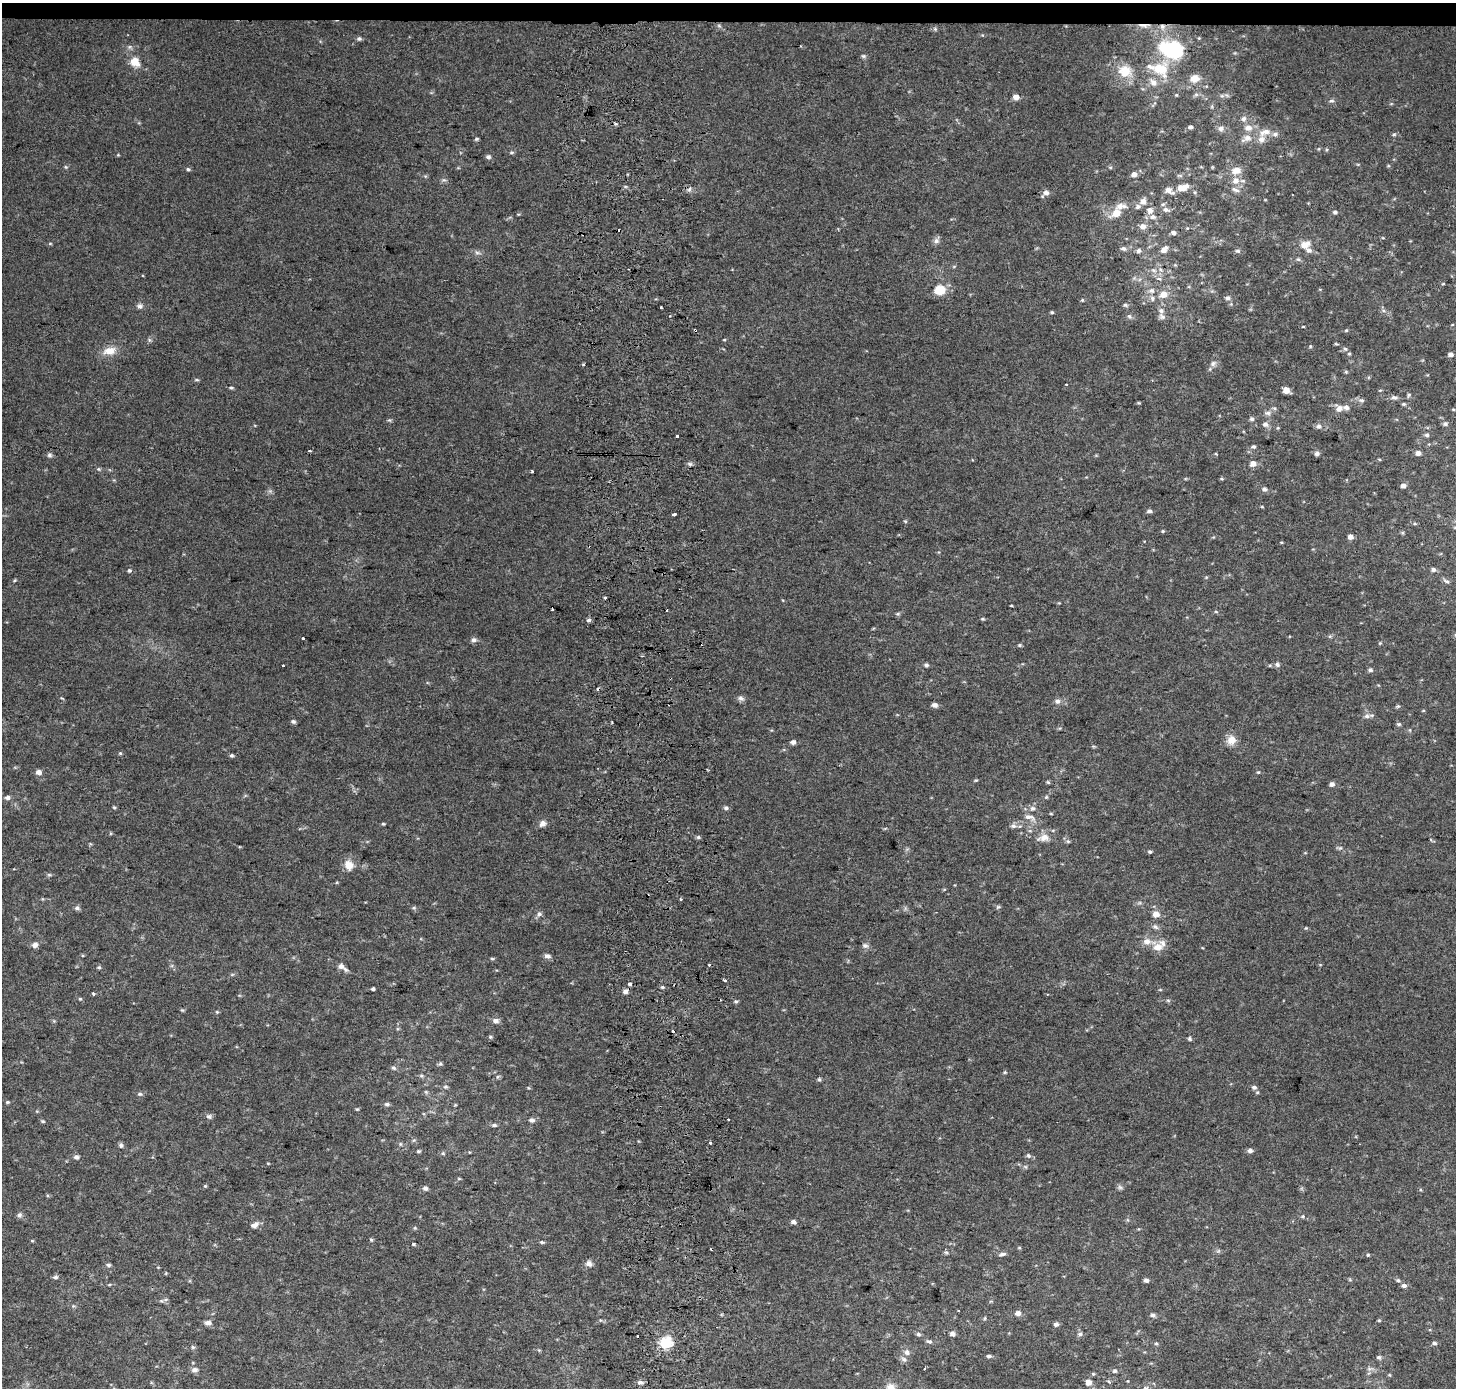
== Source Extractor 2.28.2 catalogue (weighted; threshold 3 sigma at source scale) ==
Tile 2 of 3 x 3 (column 2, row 1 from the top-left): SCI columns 1530-2983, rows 2774-4159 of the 4511 x 4167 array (HDU 1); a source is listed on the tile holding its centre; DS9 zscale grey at full resolution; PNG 1458 x 1390 px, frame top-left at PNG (2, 3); no overlay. Shown black and unused: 1% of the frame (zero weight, under 2 of 3 exposures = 2% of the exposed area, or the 3 px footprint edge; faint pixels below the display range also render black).
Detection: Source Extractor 2.28.2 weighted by HDU 2 'WHT'; one run over the whole footprint, this tile lists its part. Background 0.0707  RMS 0.013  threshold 0.058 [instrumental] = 3 sigma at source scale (4.5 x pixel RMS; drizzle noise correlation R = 1.50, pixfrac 1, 0.0396/0.0396 arcsec/px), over >= 5 px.
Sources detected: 299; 12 cosmic-ray / hot-pixel residue — not listed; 10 inside a brighter listed object's ellipse — not listed separately; the other 277 listed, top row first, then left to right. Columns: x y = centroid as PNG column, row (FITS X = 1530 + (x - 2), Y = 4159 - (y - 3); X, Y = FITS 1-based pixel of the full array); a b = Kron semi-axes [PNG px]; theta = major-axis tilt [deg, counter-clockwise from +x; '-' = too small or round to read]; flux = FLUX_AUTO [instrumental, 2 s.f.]
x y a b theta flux
719 26 6 4 -19 1.8
1162 26 7 7 - 5.1
935 29 7 4 -45 1.9
359 39 6 5 - 2.7
1171 50 32 22 -17 73
863 56 6 5 - 2.3
135 62 8 7 - 23
1150 66 12 7 -21 5.2
1125 71 18 16 -4 23
1194 78 12 10 7 10
1153 82 10 8 -46 7.1
1196 94 6 4 1 2.3
1176 95 4 3 - 1.1
1222 96 6 4 -17 2.2
1016 97 6 5 - 8.4
1332 101 7 4 -5 2.5
1244 119 7 7 - 4.1
1190 127 5 4 - 3
1221 128 8 7 - 4.1
1248 128 10 8 -5 8.6
1265 132 17 8 18 12
1394 134 5 4 - 1.7
1248 138 11 9 3 8.5
476 139 5 4 - 1.8
511 152 7 3 19 1.7
488 157 6 5 - 3.2
1358 164 5 3 - 1.1
66 167 5 5 - 1.6
188 169 5 4 - 2
1236 170 10 8 9 11
1134 174 5 5 - 5.8
1236 180 8 8 - 8.6
1182 187 13 7 13 15
689 190 7 4 20 2.9
1168 190 7 6 - 7.7
1235 190 13 5 -24 4.4
1046 193 7 6 - 5.4
1143 201 7 6 - 6.3
1121 206 16 7 8 9.2
1138 206 6 5 - 3.4
1166 209 8 6 -24 4.9
1150 210 7 7 - 6.5
1335 212 5 5 - 2.7
1116 213 8 7 - 16
1153 217 9 6 9 5.1
1143 226 8 7 - 6.4
1174 233 6 4 -2 4.1
936 241 8 7 - 4.7
50 244 5 3 - 1.2
1305 244 15 10 23 12
1123 248 7 5 -9 3.3
1164 249 9 6 48 7.3
1139 251 6 6 - 3.6
1238 251 7 5 -15 2.6
477 253 7 4 -2 2.7
1298 259 5 5 - 2
1175 265 4 4 - 1.3
1154 270 7 5 -20 3.8
1443 284 5 3 - 1.1
940 290 7 6 - 41
1152 290 8 8 - 5.9
1163 294 7 6 - 14
1228 298 6 5 - 3.6
1082 300 5 4 - 1.5
1125 305 6 5 - 2.4
140 306 8 7 - 3.7
660 307 3 3 - 4.7
1384 311 6 4 -19 2.2
1052 312 4 4 - 1.5
1129 316 8 6 -44 3.1
1162 317 9 7 -21 4.6
1303 326 4 2 - 1
695 330 3 3 - 3.3
1346 330 5 4 - 1.4
724 340 5 3 - 1.1
1336 344 6 3 -18 1.2
1310 346 5 4 - 1.3
1345 349 6 5 - 2.2
109 351 17 10 10 15
1349 354 5 4 - 1.5
1451 354 5 4 - 5.3
1213 364 8 7 - 4.4
583 365 3 3 - 2.8
1346 372 6 4 0 1.5
197 380 6 3 -1 1.6
1066 384 3 3 - 2.5
231 388 7 4 -6 2
1286 390 5 5 - 15
1380 390 5 3 - 1.1
1409 395 6 5 - 1.8
1394 397 9 5 -16 3.4
1361 400 9 5 -9 3.3
1139 403 5 3 - 1.2
1404 404 5 4 - 1.8
1339 408 7 6 - 7.5
1268 413 8 6 0 4.1
1252 419 6 5 - 2.7
389 420 6 4 -39 1.7
1265 424 7 7 - 4.9
1445 424 6 6 - 2.9
1319 426 7 6 - 4.2
1427 435 5 5 - 2.7
676 436 3 3 - 7.3
1254 447 5 5 - 2.4
310 451 3 3 - 2.7
1418 453 5 5 - 6.2
1317 454 6 5 - 3.2
49 455 7 7 - 2.8
690 464 6 5 - 2.3
1253 464 6 5 - 8.7
99 469 6 3 -70 1.6
532 472 3 2 - 2.3
1403 486 5 5 - 4.6
1264 489 5 5 - 3.7
1262 507 5 3 - 1.1
1150 511 6 4 1 3.6
674 514 4 3 - 5
905 521 5 3 - 1.3
1163 531 4 4 - 1.4
1351 537 4 4 - 7.3
1281 542 4 3 - 1.1
1433 569 5 5 - 3.2
129 570 6 5 - 2.2
15 580 5 3 - 1.2
1446 581 10 4 -25 2.8
605 598 3 3 - 3.9
1011 606 4 2 - 1.1
552 609 3 3 - 2.5
1216 612 5 3 - 1.3
898 614 6 5 - 2
983 619 5 3 - 1.4
588 620 7 4 25 2.5
303 638 3 3 - 3.9
474 640 7 6 - 4.1
1380 643 4 4 - 1.3
1019 645 5 4 - 1.7
1277 664 6 6 - 3.3
926 665 5 4 - 2.7
1370 670 6 5 - 2.9
741 698 9 6 -20 4.1
1057 701 7 6 - 4.5
935 705 6 5 - 5.1
1398 706 5 5 - 1.9
1367 716 8 6 13 3.8
293 721 6 5 - 2.7
1399 724 6 5 - 2
1231 740 12 11 - 12
793 742 5 5 - 4.9
120 753 5 4 - 1.4
231 755 5 4 - 2.2
38 772 6 5 - 6
1258 772 4 4 - 1.4
976 780 5 4 - 1.3
1048 782 5 4 - 1.5
1332 784 5 5 - 4.6
7 797 6 5 - 3.8
1046 797 5 4 - 1.5
114 807 5 4 - 1.4
726 808 6 5 - 2.6
1033 808 7 7 - 4
1051 814 5 3 - 1.1
1029 817 14 6 -12 6.9
383 824 4 4 - 1.4
542 824 9 7 37 5.5
1013 826 8 7 - 4.4
698 837 6 5 - 2.1
1043 838 17 9 16 11
1068 841 6 5 - 2.3
1340 848 6 4 42 1.8
1150 852 4 4 - 2
349 865 13 10 -61 13
49 875 6 4 -1 1.8
681 899 3 3 - 1.6
998 907 6 5 - 1.9
77 908 6 6 - 2.9
414 908 6 4 -44 1.8
539 914 7 7 - 3.5
1156 914 7 6 - 8.5
1155 927 8 6 -27 3.4
1306 928 5 3 - 1.2
35 945 8 7 - 4.6
865 946 8 7 - 3.7
1158 947 15 11 20 14
547 956 7 5 -22 5.3
492 958 6 4 -2 1.4
709 965 3 3 - 2.9
341 966 6 5 - 5.5
99 967 6 4 -20 1.8
725 980 3 3 - 6.4
630 984 3 3 - 8.1
662 987 5 3 - 1.5
373 989 3 3 - 2
625 991 5 5 - 5.2
93 994 3 3 - 2.2
80 999 5 4 - 1.4
1168 1000 6 4 -2 1.8
736 1001 5 5 - 1.9
182 1010 6 3 -17 1.4
217 1012 5 3 - 1.2
496 1021 9 6 -7 4.5
490 1037 5 4 - 1.7
1189 1039 6 5 - 2
440 1064 5 5 - 1.9
393 1068 7 5 -26 2.3
1005 1072 6 4 71 1.4
498 1077 6 4 44 1.8
819 1079 6 4 90 2.1
445 1087 6 4 -18 2.1
1254 1087 7 6 - 3.8
426 1092 6 4 -45 1.6
140 1094 7 5 -13 2.4
7 1102 5 4 - 1.6
387 1104 6 5 - 2.3
357 1109 4 4 - 1.3
209 1116 8 6 -31 3.2
532 1120 7 6 - 3.9
43 1121 5 4 - 1.8
494 1125 7 4 -9 2.3
414 1140 6 4 70 1.6
710 1143 3 3 - 4.2
400 1144 6 4 -90 1.6
121 1145 6 5 - 2.8
1250 1150 5 5 - 4.5
418 1151 5 4 - 1.7
443 1153 5 5 - 1.7
1028 1156 6 5 - 2.7
76 1157 6 5 - 3.9
459 1179 5 3 - 1.2
205 1186 4 4 - 1.4
1120 1187 7 6 - 2.7
425 1188 6 5 - 3.8
19 1215 7 6 - 3.2
1302 1216 6 4 21 1.8
793 1222 5 4 - 4.2
255 1225 11 6 26 5.9
371 1240 5 5 - 1.6
32 1241 5 3 - 1.2
542 1242 5 4 - 2.1
413 1244 4 3 - 1.5
946 1252 6 5 - 2.1
1002 1254 10 4 15 3.1
1368 1255 4 4 - 1.4
589 1264 8 7 - 5
108 1265 7 5 -2 2.3
55 1277 7 5 3 2.7
1146 1280 5 4 - 3.8
1398 1280 5 4 - 2.1
109 1285 5 3 - 1.3
1404 1286 6 5 - 3.8
165 1300 6 4 19 2.1
958 1311 3 2 - 1.4
1018 1313 6 6 - 5.4
1153 1315 6 5 - 3
985 1318 5 3 - 1.3
1379 1320 5 3 - 1.2
208 1323 8 6 -1 5.2
1056 1324 5 5 - 3.8
918 1334 6 5 - 2.5
952 1334 5 5 - 5.3
1080 1334 6 5 - 2.8
929 1341 7 5 -19 2.9
666 1343 14 14 - 27
1434 1343 6 4 -2 2.8
1156 1344 5 4 - 1.6
193 1347 6 5 - 2.1
907 1352 8 7 - 4.8
989 1356 5 4 - 2.7
1379 1357 6 5 - 2.7
904 1359 9 6 -36 4
194 1370 9 7 2 4.7
1115 1371 6 5 - 2.7
1093 1374 5 4 - 1.6
1390 1375 5 3 - 1.1
640 1382 9 5 -4 3.3
1088 1382 6 5 - 8.9
890 1387 12 11 - 9.3
1146 1388 7 5 -21 2.6
Overlapping masked pixels (flux is a lower limit): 2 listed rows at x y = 1162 26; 695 330
Isophote crosses this tile's border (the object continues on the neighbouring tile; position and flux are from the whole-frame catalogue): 2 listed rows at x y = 890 1387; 1146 1388